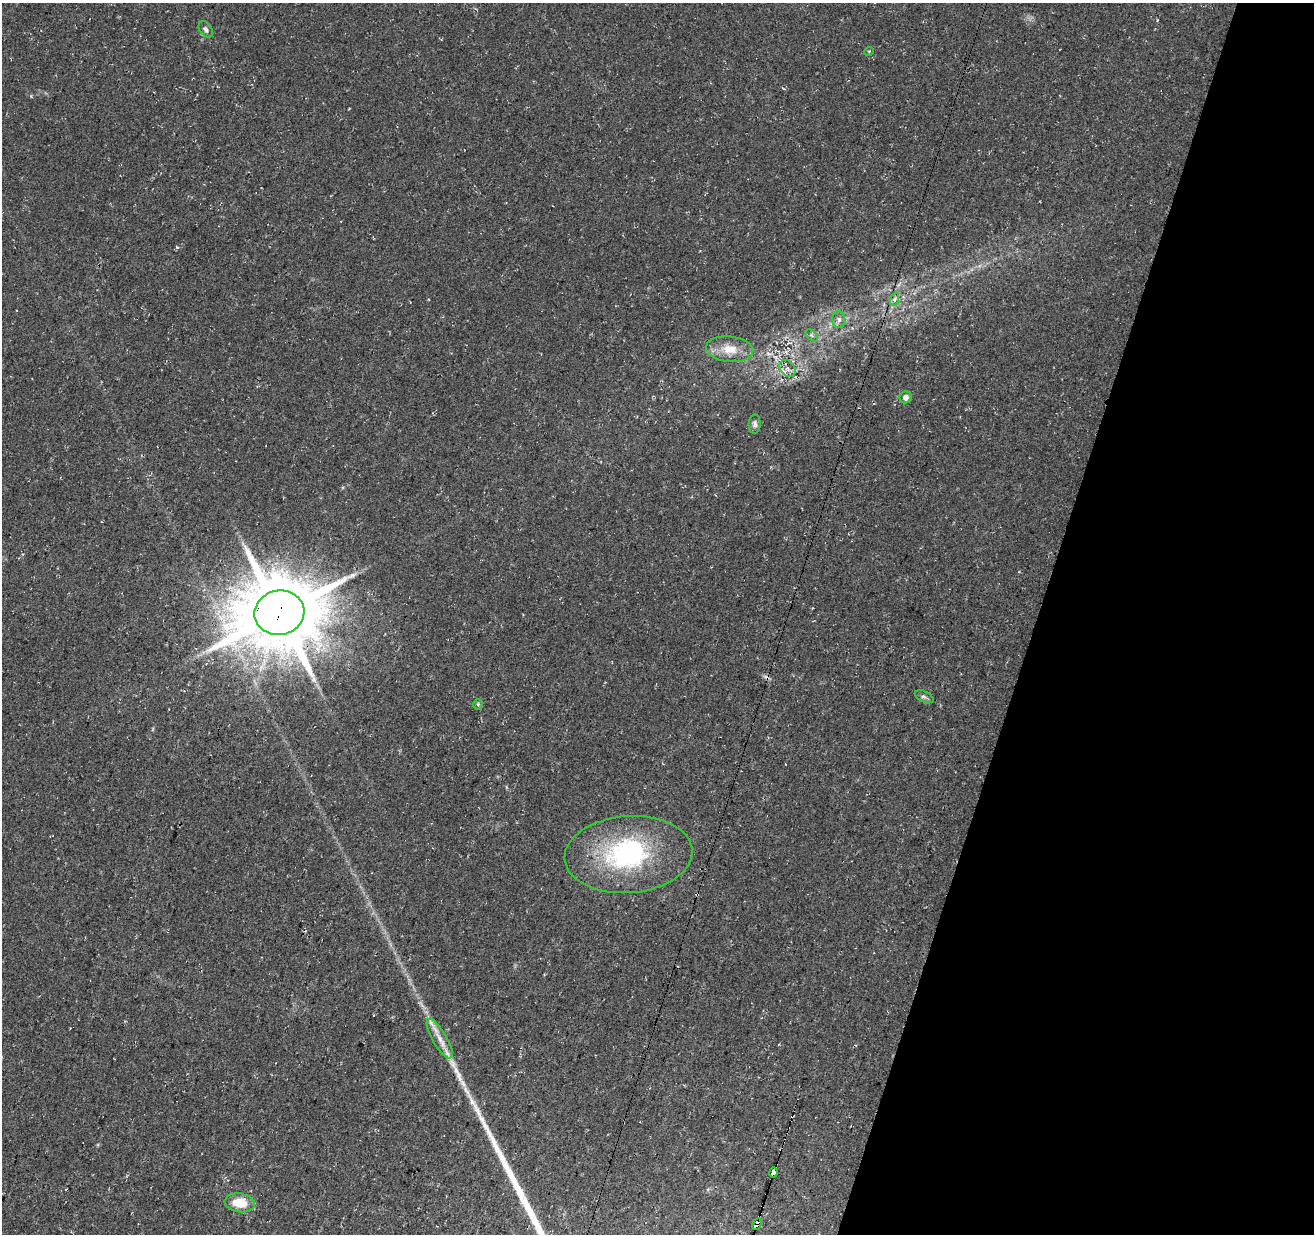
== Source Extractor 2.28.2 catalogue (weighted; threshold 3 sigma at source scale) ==
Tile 8 of 4 x 4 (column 4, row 2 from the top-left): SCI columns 3964-5275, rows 2800-4031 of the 5293 x 5537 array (HDU 1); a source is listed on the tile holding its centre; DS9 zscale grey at full resolution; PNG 1316 x 1236 px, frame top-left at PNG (2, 3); each listed source drawn as its Kron ellipse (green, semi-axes under 4 px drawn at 4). Shown black and unused: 21% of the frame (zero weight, under 3 of 4 exposures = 4% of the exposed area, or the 3 px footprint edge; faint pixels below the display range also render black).
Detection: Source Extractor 2.28.2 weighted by HDU 2 'WHT'; one run over the whole footprint, this tile lists its part. Background 0.0438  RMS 0.0068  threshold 0.0307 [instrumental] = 3 sigma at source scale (4.5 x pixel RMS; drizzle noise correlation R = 1.50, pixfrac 1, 0.0396/0.0396 arcsec/px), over >= 5 px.
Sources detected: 22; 1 inside a brighter object's white glare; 4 cosmic-ray / hot-pixel residue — neither listed nor drawn; the other 17 listed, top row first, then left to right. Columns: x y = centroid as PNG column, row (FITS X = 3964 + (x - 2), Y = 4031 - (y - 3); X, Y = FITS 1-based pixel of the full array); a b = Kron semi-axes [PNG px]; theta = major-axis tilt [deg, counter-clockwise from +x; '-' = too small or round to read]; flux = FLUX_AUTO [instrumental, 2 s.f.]
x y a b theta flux
206 29 9 6 -55 2.1
869 51 5 3 - 0.53
895 299 7 4 70 1.8
839 320 8 6 89 2.4
812 335 7 4 -44 1.3
729 349 23 13 -6 12
788 368 9 7 -50 3.3
906 397 6 6 - 3.8
755 424 9 6 87 2.1
279 613 25 22 11 7100
924 697 10 5 -26 1.8
478 704 5 4 - 1
629 855 64 38 4 99
440 1039 22 7 -60 8
774 1172 5 3 - 1600
240 1203 15 9 -8 15
757 1224 6 4 63 2600
Overlapping masked pixels (flux is a lower limit): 3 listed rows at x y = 279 613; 774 1172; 757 1224
Unlisted compact peaks at least as high as the median listed source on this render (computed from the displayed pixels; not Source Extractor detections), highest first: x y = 477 1110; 177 247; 472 1102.